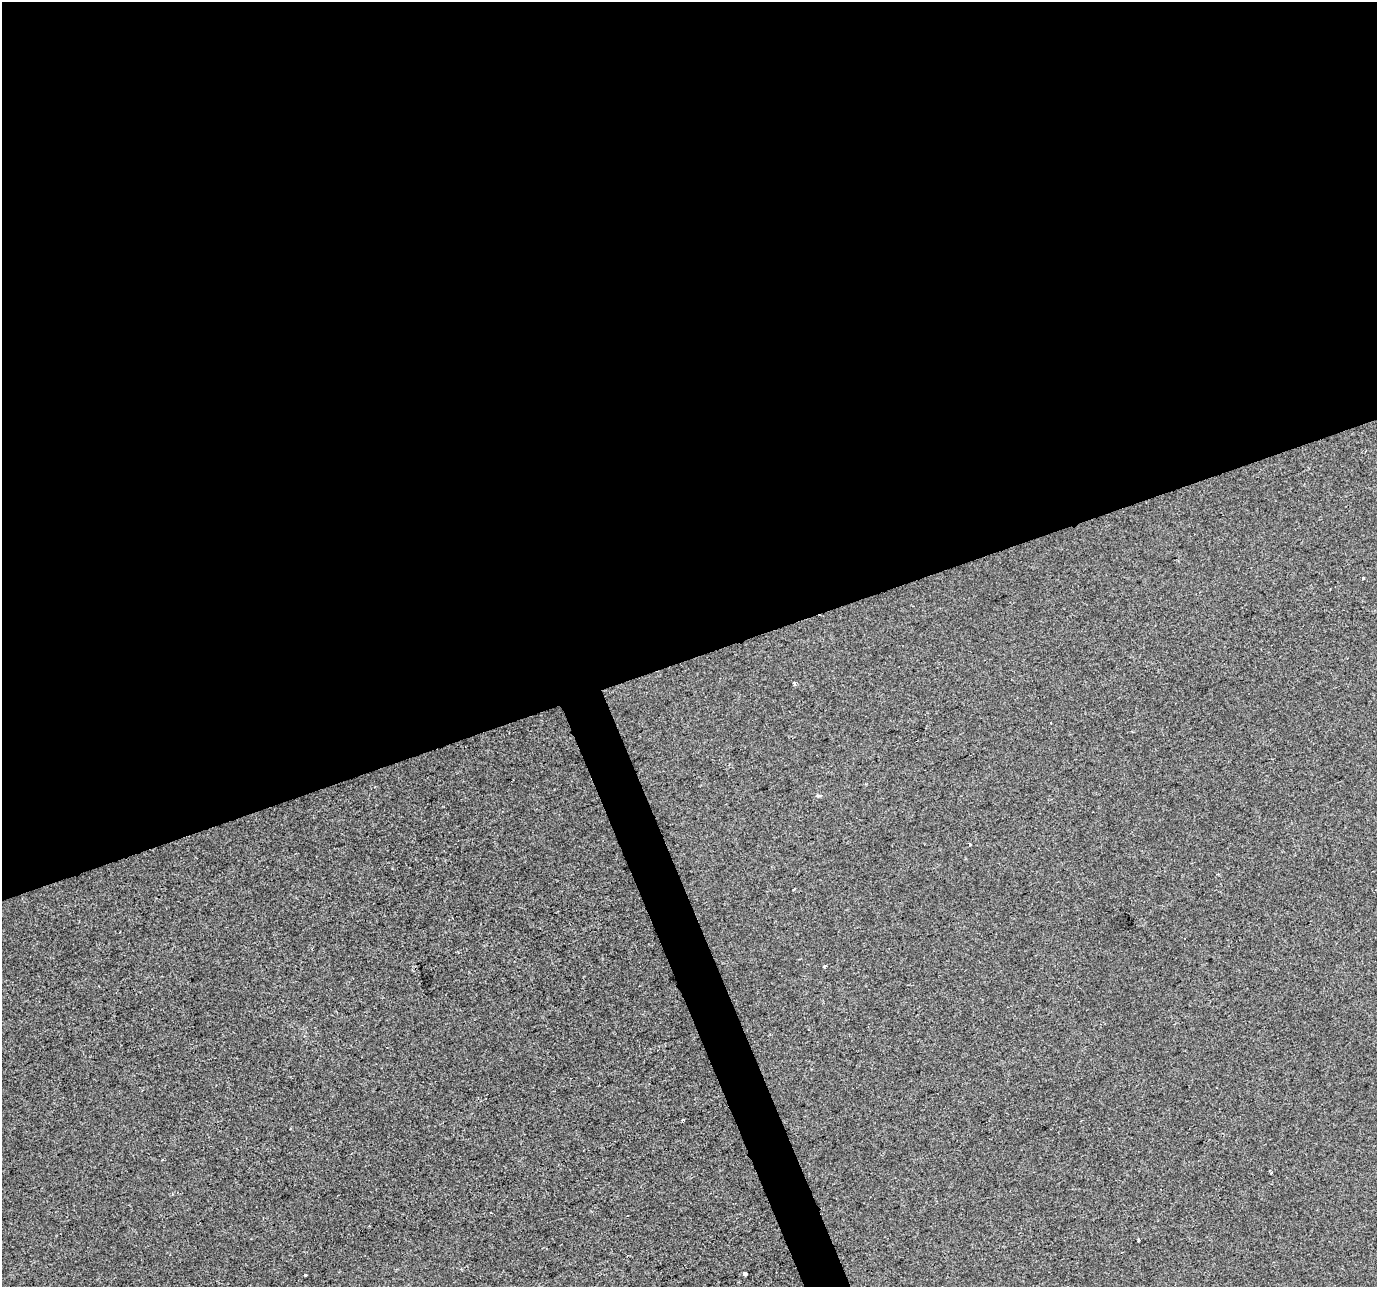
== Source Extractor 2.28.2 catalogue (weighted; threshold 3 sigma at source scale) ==
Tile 2 of 4 x 4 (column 2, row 1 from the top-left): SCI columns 1378-2752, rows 3984-5268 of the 5503 x 5342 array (HDU 1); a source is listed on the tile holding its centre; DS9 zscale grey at full resolution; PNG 1379 x 1289 px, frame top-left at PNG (2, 2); no overlay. Shown black and unused: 53% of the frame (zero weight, under 2 of 3 exposures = <1% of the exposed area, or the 3 px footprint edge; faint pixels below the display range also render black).
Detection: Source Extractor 2.28.2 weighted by HDU 2 'WHT'; one run over the whole footprint, this tile lists its part. Background -2.12e-04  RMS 0.0042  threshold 0.0189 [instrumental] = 3 sigma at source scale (4.5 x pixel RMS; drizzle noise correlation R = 1.50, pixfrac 1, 0.0396/0.0396 arcsec/px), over >= 5 px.
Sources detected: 11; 2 cosmic-ray / hot-pixel residue — not listed; the other 9 listed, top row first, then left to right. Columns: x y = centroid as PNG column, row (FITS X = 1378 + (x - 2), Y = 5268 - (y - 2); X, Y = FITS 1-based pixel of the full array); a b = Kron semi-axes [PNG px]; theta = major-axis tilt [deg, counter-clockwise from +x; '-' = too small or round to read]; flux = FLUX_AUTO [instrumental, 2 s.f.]
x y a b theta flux
1363 578 3 3 - 0.77
795 684 3 3 - 1.5
970 844 3 3 - 0.86
794 889 3 2 - 0.41
825 966 3 3 - 1.1
683 1120 3 2 - 0.9
1138 1240 3 3 - 1.1
305 1274 3 3 - 1.3
745 1274 4 3 - 4.9